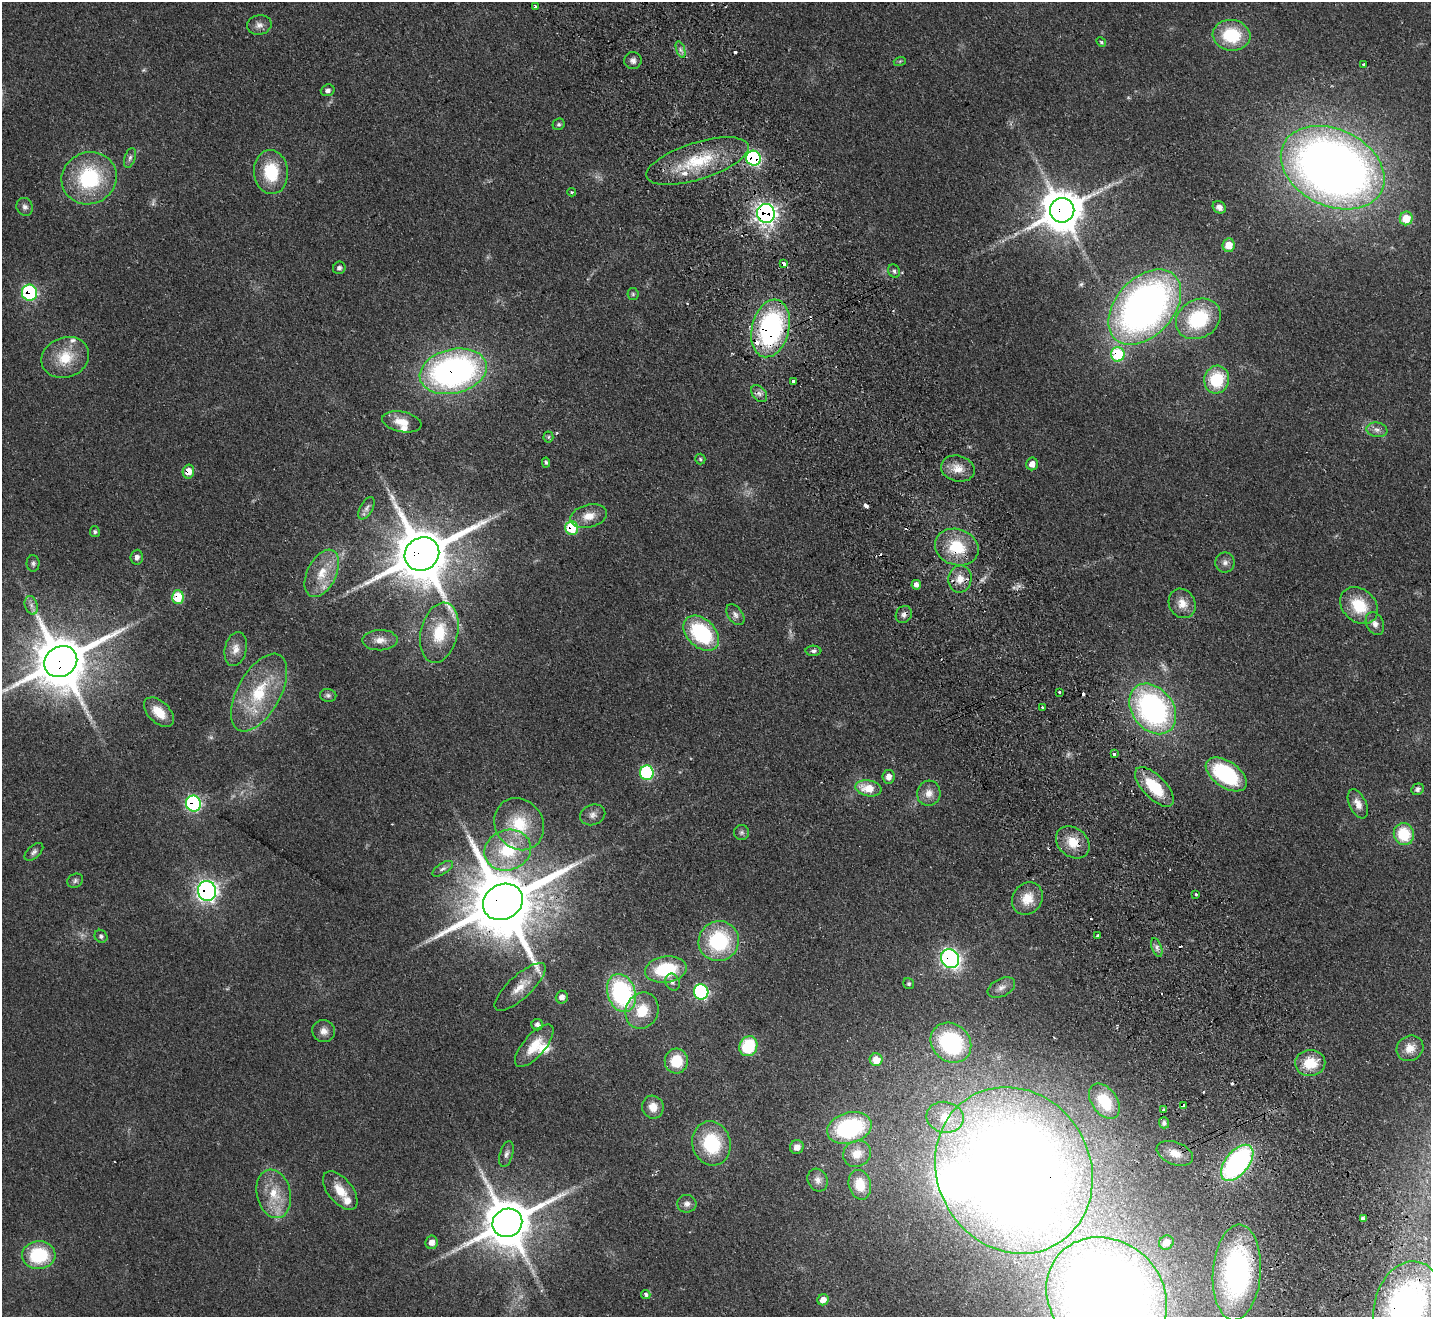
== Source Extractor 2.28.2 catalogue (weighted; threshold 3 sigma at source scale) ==
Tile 6 of 4 x 4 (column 2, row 2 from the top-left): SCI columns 1480-2908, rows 2949-4263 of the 5819 x 5764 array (HDU 1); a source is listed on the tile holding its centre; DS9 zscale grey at full resolution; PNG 1433 x 1319 px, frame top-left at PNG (2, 2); each listed source drawn as its Kron ellipse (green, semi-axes under 4 px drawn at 4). Shown black and unused: <1% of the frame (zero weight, under 2 of 3 exposures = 3% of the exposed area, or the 3 px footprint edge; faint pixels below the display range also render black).
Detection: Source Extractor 2.28.2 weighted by HDU 2 'WHT'; one run over the whole footprint, this tile lists its part. Background 0.0667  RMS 0.0072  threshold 0.0326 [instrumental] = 3 sigma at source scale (4.5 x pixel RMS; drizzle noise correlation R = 1.50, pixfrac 1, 0.05/0.05 arcsec/px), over >= 5 px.
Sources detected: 174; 6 too faint to see at this stretch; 2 inside a brighter object's white glare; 9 cosmic-ray / hot-pixel residue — neither listed nor drawn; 6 inside a brighter listed object's ellipse — not listed separately; the other 151 listed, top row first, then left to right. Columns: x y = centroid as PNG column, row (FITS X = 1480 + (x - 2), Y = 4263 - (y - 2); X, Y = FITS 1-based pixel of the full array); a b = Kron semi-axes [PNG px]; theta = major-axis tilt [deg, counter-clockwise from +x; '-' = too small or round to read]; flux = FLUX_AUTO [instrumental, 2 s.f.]
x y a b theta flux
535 6 3 2 - 1
259 25 12 9 10 4
1231 35 19 15 -7 35
1101 42 5 4 - 0.93
680 50 8 4 -71 1.9
633 61 8 8 - 3.1
900 61 6 4 18 0.84
1363 64 3 3 - 0.91
328 90 7 5 19 2.3
559 124 6 5 - 1.3
130 158 10 5 71 2.2
754 158 7 7 - 120
697 161 53 18 17 42
1333 168 54 38 -25 760
271 172 22 17 -84 32
89 178 28 26 24 58
572 192 4 3 - 0.97
25 207 9 8 - 2.6
1219 207 7 6 - 3.6
1062 210 12 12 - 2100
766 213 9 9 - 280
1406 218 7 6 - 17
1229 245 7 6 - 12
784 263 4 3 - 5.7
339 268 6 6 - 1.9
894 271 7 5 -64 1.6
30 293 8 7 - 61
633 294 6 6 - 1.3
1145 307 44 29 48 370
1198 319 23 19 31 49
771 328 29 18 76 130
1118 354 7 7 - 41
65 357 24 20 21 22
453 371 34 22 13 240
1217 380 14 12 74 32
794 382 4 3 - 13
759 394 9 6 -49 3
402 422 20 10 -11 10
1377 430 10 7 -9 3.6
548 437 5 5 - 0.97
700 459 5 5 - 1.2
546 462 5 4 - 1.2
1032 464 6 6 - 5
958 468 17 13 -14 9.3
188 471 7 5 77 8.5
366 508 12 6 61 2.9
589 516 19 11 14 9.7
572 528 7 6 - 30
95 532 5 5 - 1.4
957 547 22 18 -18 29
422 554 18 16 33 4600
137 557 7 6 - 2.8
1225 562 10 9 - 3.6
33 563 8 6 -90 1.9
322 573 25 14 64 17
960 579 14 11 78 8.4
916 585 5 4 - 3.6
178 597 7 6 - 23
1182 603 15 13 -61 8.9
31 605 10 6 -72 3.2
1359 606 21 16 -43 26
904 614 9 7 54 2.8
735 615 12 7 -55 3
1375 624 12 8 -64 4.2
439 633 30 18 76 27
701 633 21 14 -44 63
380 640 17 10 1 6.3
236 649 17 11 78 7.2
813 651 8 5 -2 1.8
61 662 17 15 34 4300
259 692 43 21 60 42
1060 692 3 3 - 2.9
328 695 8 6 -10 2
1042 707 3 3 - 1.2
1153 709 28 20 -52 160
159 712 18 10 -44 14
1114 754 3 3 - 2.4
647 773 7 7 - 59
1226 774 23 13 -34 69
888 777 7 6 - 5.8
1154 787 25 11 -46 30
868 788 13 8 -10 15
1418 789 6 5 - 2.2
929 793 13 11 76 6.7
193 804 8 7 - 99
1358 804 15 8 -64 6.2
593 815 13 10 21 4.2
519 824 27 24 -56 29
742 832 7 7 - 1.9
1404 834 11 10 - 27
1073 842 18 14 -40 15
508 850 23 20 19 36
34 852 11 6 42 2.4
443 869 12 5 33 2.4
75 881 8 6 31 1.9
207 891 10 9 - 260
1196 894 3 3 - 0.98
1027 899 17 14 56 13
503 902 21 17 29 8000
101 936 7 6 - 1.7
1097 936 3 3 - 2.8
719 941 20 19 - 58
1157 947 10 5 -70 2.5
950 959 10 8 -53 170
666 970 21 13 7 39
672 982 9 7 -68 2.8
909 984 6 5 - 1.1
520 987 33 11 43 12
1001 988 15 8 27 4.7
701 992 8 7 - 82
621 993 19 14 -71 93
562 997 6 6 - 3.7
642 1011 18 16 64 19
537 1025 6 5 - 2.2
324 1031 11 10 - 4.8
951 1043 22 18 -41 72
534 1046 26 11 49 14
748 1046 10 8 66 36
1410 1048 14 12 32 7.7
876 1060 6 6 - 12
676 1061 12 11 - 18
1310 1063 15 13 3 19
1104 1101 20 12 -54 22
1183 1106 3 3 - 15
653 1107 11 10 - 7.4
1163 1110 3 3 - 2.6
945 1117 19 15 -10 15
1164 1123 5 5 - 2.3
849 1128 23 15 15 81
711 1143 22 19 -76 42
797 1147 7 6 - 4.9
1175 1153 19 11 -21 8.9
506 1154 13 6 74 2.9
857 1154 14 13 - 9.4
1237 1163 21 11 51 160
1014 1170 86 76 -59 1200
818 1180 12 10 -63 4.4
860 1185 15 11 -76 16
340 1191 23 12 -51 14
274 1194 24 17 -76 21
687 1204 9 9 - 3.5
1363 1219 4 3 - 2.7
507 1223 15 14 - 3300
432 1242 7 6 - 4.6
1166 1242 7 6 - 7.1
39 1255 17 14 3 41
1237 1272 48 24 86 140
646 1294 5 4 - 2.3
1107 1297 64 56 -42 1100
823 1300 6 5 - 6.1
1407 1308 47 33 75 280
Overlapping masked pixels (flux is a lower limit): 24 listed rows (the first 20) at x y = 754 158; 1062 210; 766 213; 30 293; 771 328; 1118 354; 453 371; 188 471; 572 528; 957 547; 422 554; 178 597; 904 614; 61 662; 193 804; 1073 842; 207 891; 503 902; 950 959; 1183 1106
Isophote crosses this tile's border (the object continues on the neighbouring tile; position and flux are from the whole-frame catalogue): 2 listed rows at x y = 1107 1297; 1407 1308